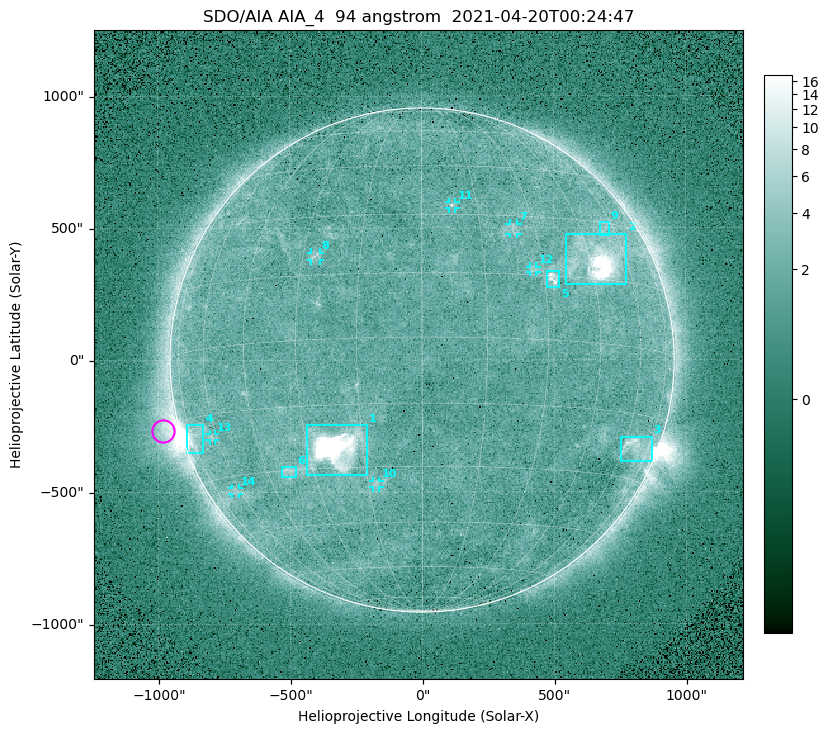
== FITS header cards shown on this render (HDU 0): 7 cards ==
TELESCOP= 'SDO/AIA '
INSTRUME= 'AIA_4   '
WAVELNTH=                   94
WAVEUNIT= 'angstrom'
DATE-OBS= '2021-04-20T00:24:47.12'
CTYPE1  = 'HPLN-TAN'
CTYPE2  = 'HPLT-TAN'

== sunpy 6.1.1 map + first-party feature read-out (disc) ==
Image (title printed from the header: SDO/AIA AIA_4  94 angstrom  2021-04-20T00:24:47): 512 x 512 px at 4.8 arcsec/px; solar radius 955 arcsec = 199 px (full disc in frame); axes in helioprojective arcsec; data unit not stated in the header (colour bar unlabelled)
Orientation: roll -0.138 deg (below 1 deg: not rotated)
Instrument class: DISC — disc imager (sunpy class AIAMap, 94 A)
Bright regions (active regions / flare kernels): reference = the median radial profile (limb darkening/brightening removed); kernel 5 px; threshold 5 sigma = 2.43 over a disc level ~1.72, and >= 1.15x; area >= 9 px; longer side >= 5 px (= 24 arcsec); searched inside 0.97 R_sun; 14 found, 14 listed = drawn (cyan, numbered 1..; 7 of them under ~33 arcsec drawn as corner ticks so the feature stays visible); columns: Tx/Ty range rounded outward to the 10 arcsec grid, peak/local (2 s.f.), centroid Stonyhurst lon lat
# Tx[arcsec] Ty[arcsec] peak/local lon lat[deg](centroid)
1 -440..-210 -440..-240 565 -22 -25
2 540..780 280..480 33 +48 +20
3 750..870 -390..-290 4.2 +67 -22
4 -900..-830 -350..-240 7.3 -73 -19
5 470..520 270..340 5.7 +32 +14
6 -540..-480 -440..-400 3.2 -38 -30
7 330..370 470..520 2.8 +24 +26
8 -420..-380 380..410 3 -27 +20
9 670..710 470..520 2.5 +55 +28
10 -190..-160 -480..-450 3 -13 -34
11 100..130 570..600 3 +8 +33
12 410..440 330..360 2.8 +27 +16
13 -810..-780 -300..-280 2.7 -62 -20
14 -720..-690 -510..-480 2.6 -63 -34
Off-limb structures (1.02-1.3 R_sun): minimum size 50 px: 6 found; the strongest spans PA ~90..115 deg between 1.02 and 1.21 R_sun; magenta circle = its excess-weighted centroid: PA ~105 deg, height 1.06 R_sun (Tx ~-980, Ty ~-270 arcsec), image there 4.7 x the reference